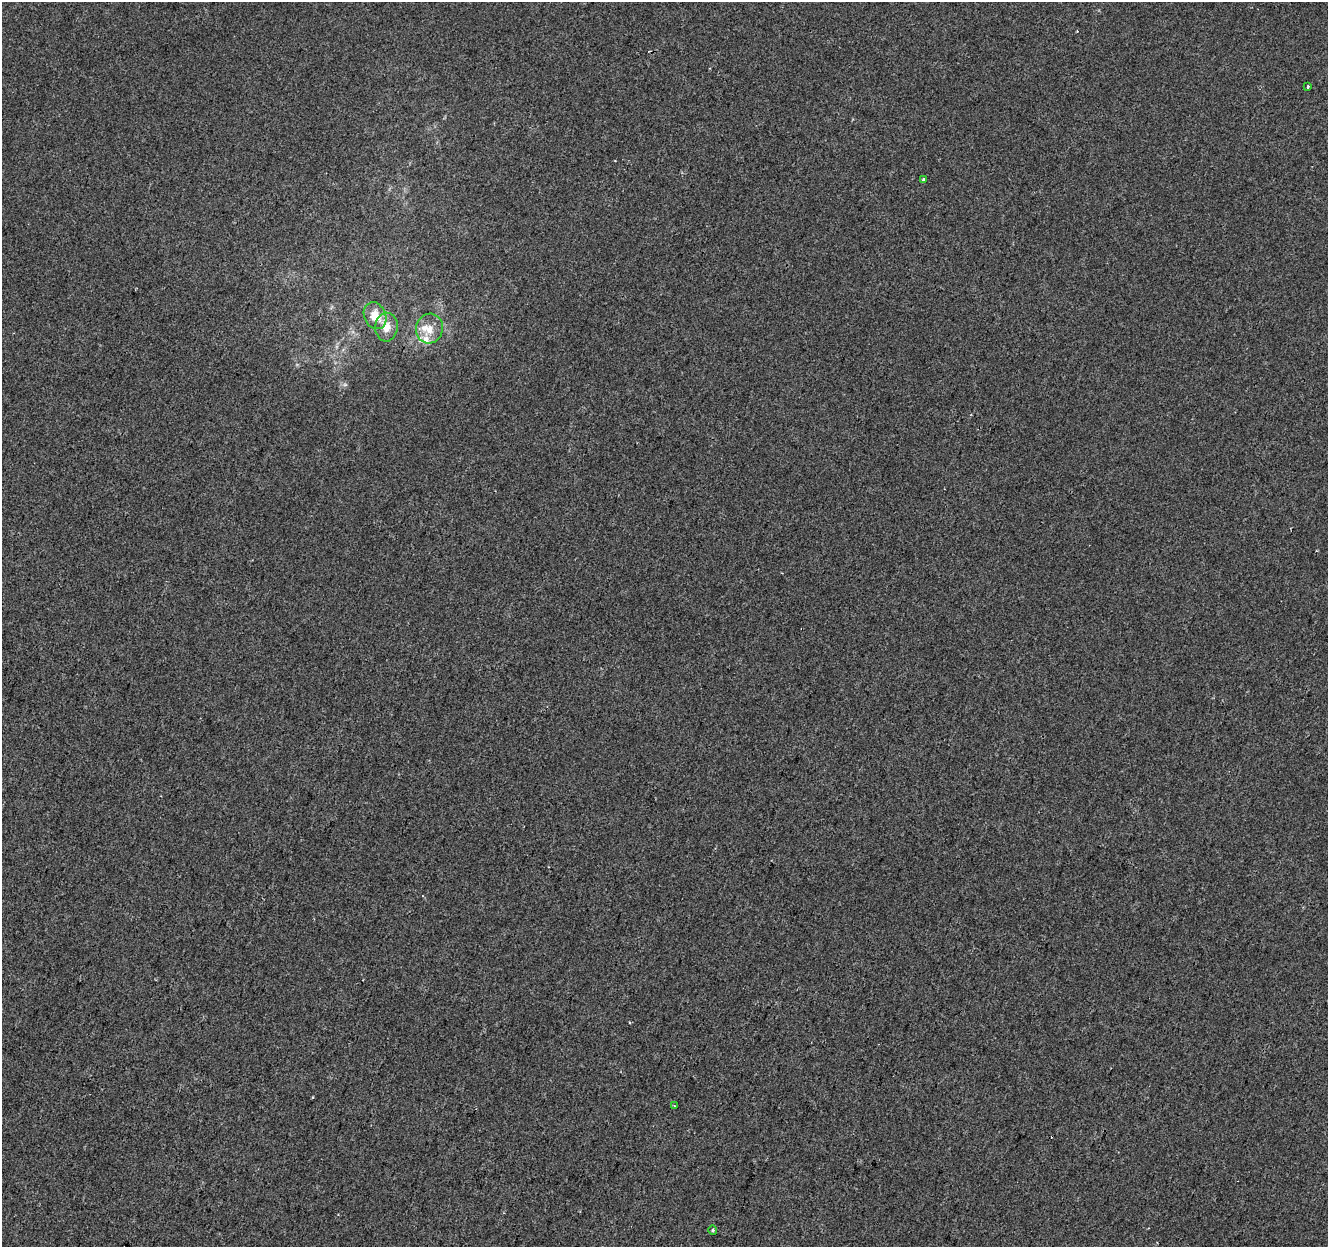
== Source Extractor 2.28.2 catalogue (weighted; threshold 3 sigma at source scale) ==
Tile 7 of 4 x 4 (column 3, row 2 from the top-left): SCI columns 2658-3983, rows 2768-4012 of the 5308 x 5473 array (HDU 1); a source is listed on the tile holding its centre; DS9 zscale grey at full resolution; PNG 1330 x 1249 px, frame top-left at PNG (2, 2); each listed source drawn as its Kron ellipse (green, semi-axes under 4 px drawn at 4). Shown black and unused: <1% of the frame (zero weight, under 2 of 3 exposures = <1% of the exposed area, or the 3 px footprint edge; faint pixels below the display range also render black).
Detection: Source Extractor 2.28.2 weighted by HDU 2 'WHT'; one run over the whole footprint, this tile lists its part. Background -8.94e-05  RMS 0.0042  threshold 0.019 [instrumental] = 3 sigma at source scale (4.5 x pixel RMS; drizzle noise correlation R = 1.50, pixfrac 1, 0.0396/0.0396 arcsec/px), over >= 5 px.
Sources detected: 11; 2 cosmic-ray / hot-pixel residue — neither listed nor drawn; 2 inside a brighter listed object's ellipse — not listed separately; the other 7 listed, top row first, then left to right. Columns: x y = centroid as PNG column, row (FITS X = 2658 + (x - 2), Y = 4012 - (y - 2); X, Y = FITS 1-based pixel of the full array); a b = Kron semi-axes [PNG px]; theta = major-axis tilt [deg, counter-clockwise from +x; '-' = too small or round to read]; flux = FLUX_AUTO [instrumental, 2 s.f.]
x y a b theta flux
1308 86 3 2 - 0.88
924 179 4 3 - 0.67
375 316 14 11 -66 7.5
386 327 14 11 88 5.3
429 328 15 13 74 5.6
674 1106 2 2 - 0.39
713 1230 4 4 - 0.58